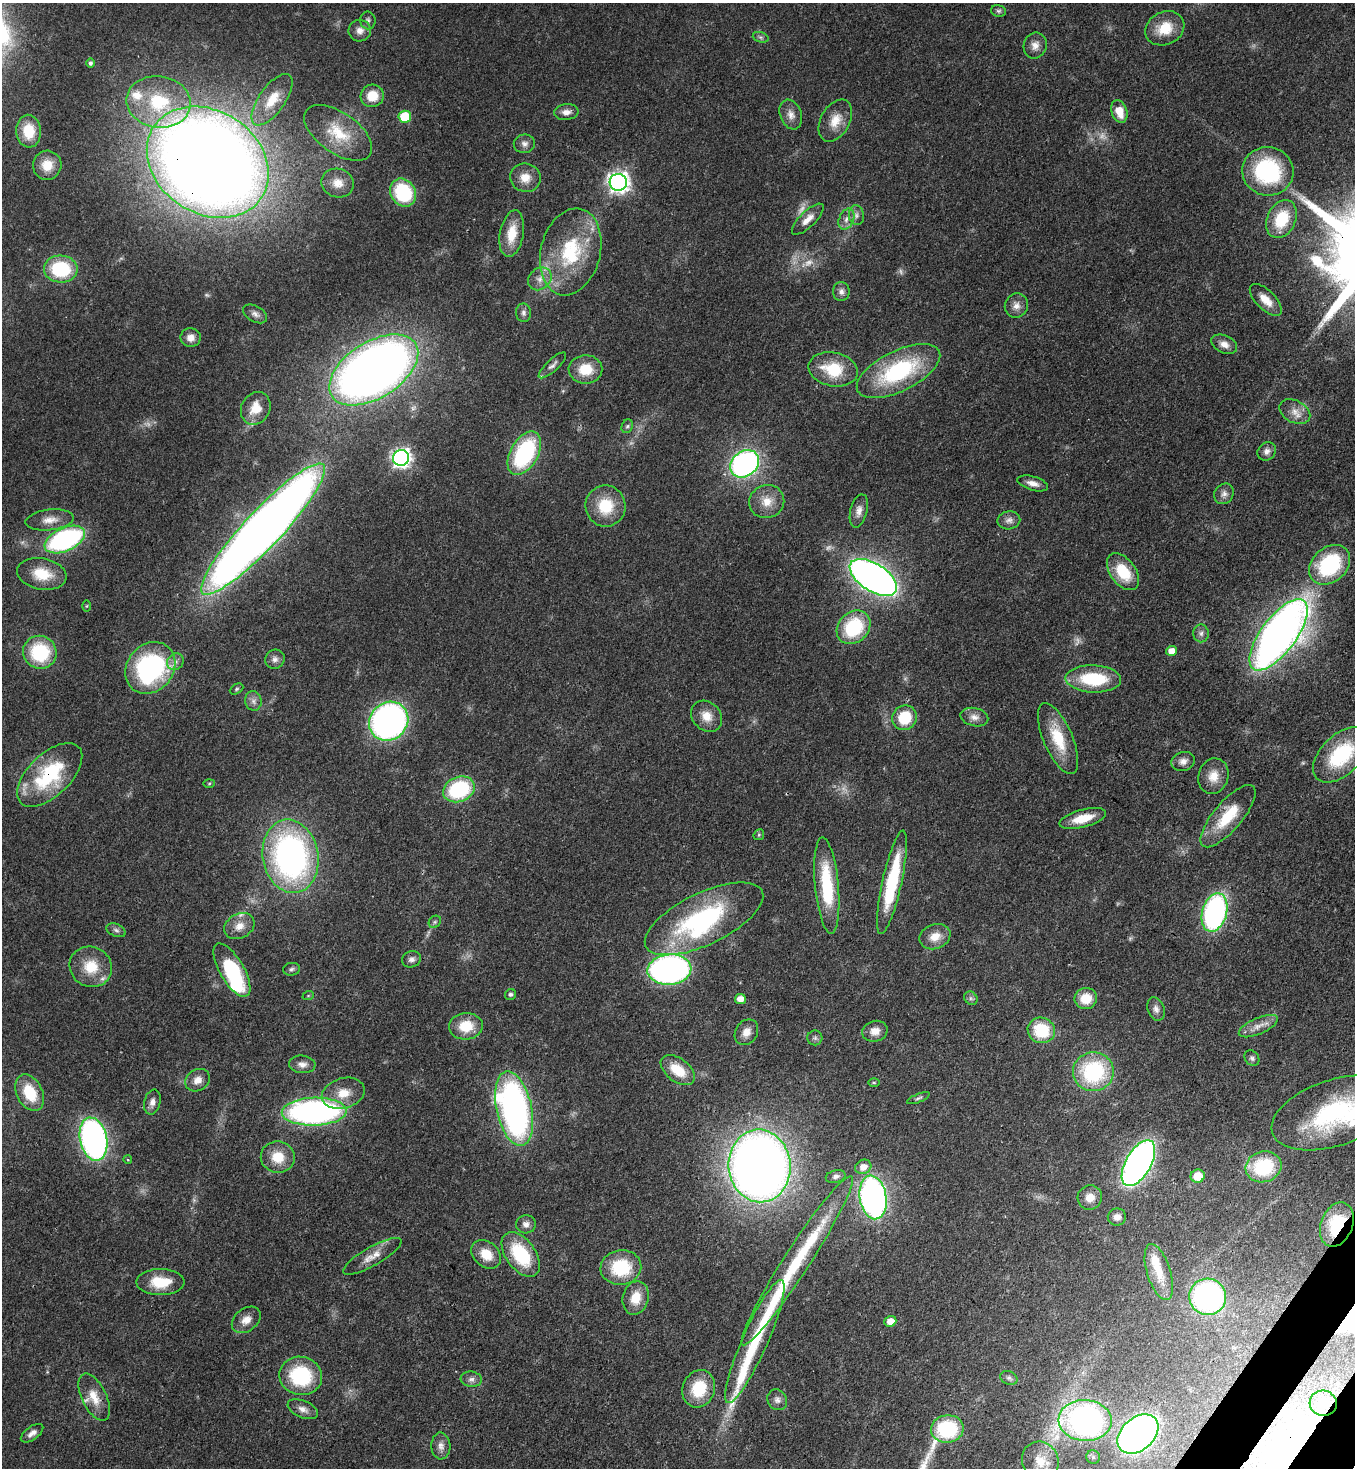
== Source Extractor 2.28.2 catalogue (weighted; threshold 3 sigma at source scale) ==
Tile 6 of 4 x 4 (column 2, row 2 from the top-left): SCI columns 1723-3075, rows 2990-4455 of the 6007 x 5984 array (HDU 1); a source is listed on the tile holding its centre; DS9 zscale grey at full resolution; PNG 1357 x 1470 px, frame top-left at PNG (2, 3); each listed source drawn as its Kron ellipse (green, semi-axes under 4 px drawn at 4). Shown black and unused: <1% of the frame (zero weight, under 3 of 4 exposures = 7% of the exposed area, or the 3 px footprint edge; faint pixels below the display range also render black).
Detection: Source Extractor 2.28.2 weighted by HDU 2 'WHT'; one run over the whole footprint, this tile lists its part. Background 0.0668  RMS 0.0037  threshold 0.0167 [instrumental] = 3 sigma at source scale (4.5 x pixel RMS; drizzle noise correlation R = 1.50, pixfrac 1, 0.05/0.05 arcsec/px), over >= 5 px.
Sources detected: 188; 7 too faint to see at this stretch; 2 inside a brighter object's white glare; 2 long thin detections or spike segments (spike, bleed or trail) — neither listed nor drawn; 6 inside a brighter listed object's ellipse — not listed separately; the other 171 listed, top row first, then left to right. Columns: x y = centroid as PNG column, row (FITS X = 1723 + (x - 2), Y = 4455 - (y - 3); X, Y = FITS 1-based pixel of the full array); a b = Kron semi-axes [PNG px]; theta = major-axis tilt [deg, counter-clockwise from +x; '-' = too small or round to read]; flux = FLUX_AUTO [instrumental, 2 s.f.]
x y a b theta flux
999 11 8 5 -13 0.84
368 20 9 7 -81 1.2
1165 28 20 16 27 9.2
360 31 11 10 - 2.7
761 37 8 5 -19 0.9
1035 45 13 11 70 3
90 63 4 4 - 0.87
372 96 12 11 - 7.4
272 100 30 13 55 8.7
159 102 32 26 -7 25
1119 111 11 8 -71 6.2
566 112 12 8 6 2.6
791 115 15 10 -69 3.1
405 117 6 6 - 20
835 121 23 14 61 6.5
29 131 16 12 -85 9.1
338 133 39 20 -35 14
524 144 11 9 8 1.9
208 162 65 51 -34 860
47 165 14 14 - 6.1
1268 171 25 24 - 41
525 178 15 14 - 5.2
618 182 9 8 - 220
338 183 16 14 -20 5
403 193 15 12 -58 27
856 215 10 7 -82 1.6
808 219 21 8 44 3.6
846 219 11 7 67 2.1
1281 219 20 14 65 15
512 234 23 12 80 8.6
571 252 44 29 76 31
61 269 17 13 -3 23
540 279 13 10 40 3.3
841 292 9 8 - 1.7
1266 300 20 9 -45 4.7
1016 306 12 11 - 2.9
523 313 9 7 -88 1.4
255 314 13 8 -29 1.8
191 338 10 9 - 2.7
1224 344 13 8 -24 2.8
552 365 18 6 43 1.8
585 369 17 14 0 9.4
833 369 25 17 -11 15
374 370 49 28 32 380
898 371 45 20 26 41
256 408 17 14 61 6.7
1295 412 16 11 -27 4
627 426 7 5 66 0.86
1267 451 10 8 43 2
524 453 24 13 61 43
401 458 8 8 - 170
745 464 15 12 37 98
1033 483 16 7 -16 2.8
1224 494 11 9 56 2.1
767 501 18 16 24 6.2
606 506 20 20 - 14
859 511 17 8 76 2.7
50 520 24 10 6 4.6
1009 520 11 9 10 2
263 529 88 18 47 630
65 540 21 11 24 72
1330 565 23 17 41 35
1123 572 21 12 -53 13
42 574 25 15 -10 9.8
873 577 27 13 -32 250
87 606 6 4 88 0.38
854 627 18 15 45 26
1201 633 9 7 -82 1.4
1278 635 42 17 53 310
1171 651 5 5 - 3.2
40 652 17 16 - 25
275 659 10 9 - 1.9
175 662 9 7 43 2
150 668 28 23 51 61
1093 679 28 13 -2 22
237 689 7 5 28 0.63
253 701 10 8 -81 1.9
707 716 17 14 -44 5.2
974 717 14 9 -13 2.8
905 718 13 12 - 13
389 721 20 18 42 140
1058 739 38 14 -67 14
1341 755 34 20 44 29
1183 761 12 9 17 2.3
50 775 40 21 44 32
1213 776 18 15 72 5.5
209 783 6 4 2 0.45
459 789 16 12 22 35
1228 816 39 14 50 16
1083 818 24 9 15 8.3
759 835 6 5 - 0.54
290 856 37 27 -80 120
892 882 53 9 78 29
827 886 48 12 -85 25
1215 912 20 12 74 86
704 919 64 25 26 60
435 922 7 5 45 0.79
239 926 16 12 28 4.4
116 930 10 6 -24 1.1
935 937 16 12 21 5.2
411 959 10 8 22 1.6
91 967 21 20 - 11
292 969 8 6 10 0.93
232 970 30 12 -60 28
669 970 22 15 5 140
510 994 6 5 - 0.96
308 996 6 3 19 0.41
971 998 7 6 - 0.93
740 999 5 5 - 3.2
1086 999 11 10 - 7.7
1156 1009 12 8 -69 1.9
466 1026 17 13 4 9.9
1258 1026 21 8 23 3.8
1041 1030 14 12 -19 18
875 1031 13 10 15 3.6
746 1032 14 11 57 3.7
815 1038 7 7 - 1
1252 1058 8 6 -49 1.1
302 1064 13 9 -4 2.4
678 1070 19 11 -37 9.7
1093 1072 20 19 - 37
198 1080 13 10 34 3.3
874 1082 6 4 0 0.48
30 1093 19 13 -63 13
343 1093 22 15 15 7.4
918 1098 12 3 22 0.79
152 1102 13 8 77 2.2
514 1109 38 17 -78 140
314 1112 32 14 2 120
1335 1113 65 33 18 56
93 1139 22 13 -78 130
278 1157 17 15 -9 8.5
128 1160 4 3 - 0.35
1138 1163 25 12 60 210
759 1166 36 31 -84 410
863 1167 8 7 - 3.2
1263 1167 18 15 16 23
836 1176 10 6 13 1.3
1198 1176 7 6 - 6.5
873 1197 22 13 -80 140
1090 1197 12 12 - 4.2
1117 1217 9 8 - 2.2
526 1224 10 9 - 2.1
1337 1225 23 16 68 20
486 1254 16 12 -40 7.2
521 1254 25 14 -54 23
372 1256 33 9 30 5.1
797 1261 100 13 57 31
621 1267 20 17 9 20
1159 1272 29 11 -73 8
160 1282 24 13 0 11
1208 1297 18 18 - 85
636 1298 17 13 76 7
246 1320 16 11 38 3.8
890 1321 6 5 - 3.6
755 1341 67 12 66 24
301 1376 21 19 -12 27
1009 1378 9 6 -24 1.1
471 1379 10 7 -7 1.7
699 1389 19 16 69 15
94 1397 25 12 -64 6.3
777 1400 11 9 -56 1.8
1323 1403 14 12 -14 6.9
303 1409 16 8 -23 2.7
1085 1420 26 20 -3 140
947 1429 16 14 7 30
32 1433 13 6 36 2.1
1138 1434 23 16 41 190
441 1446 13 9 -88 2.5
1093 1457 7 6 - 1.1
1040 1461 20 18 -65 8.5
Overlapping masked pixels (flux is a lower limit): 6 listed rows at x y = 208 162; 263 529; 873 577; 50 775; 1337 1225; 1323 1403
Isophote crosses this tile's border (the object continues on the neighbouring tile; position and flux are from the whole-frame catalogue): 2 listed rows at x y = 1341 755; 1335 1113